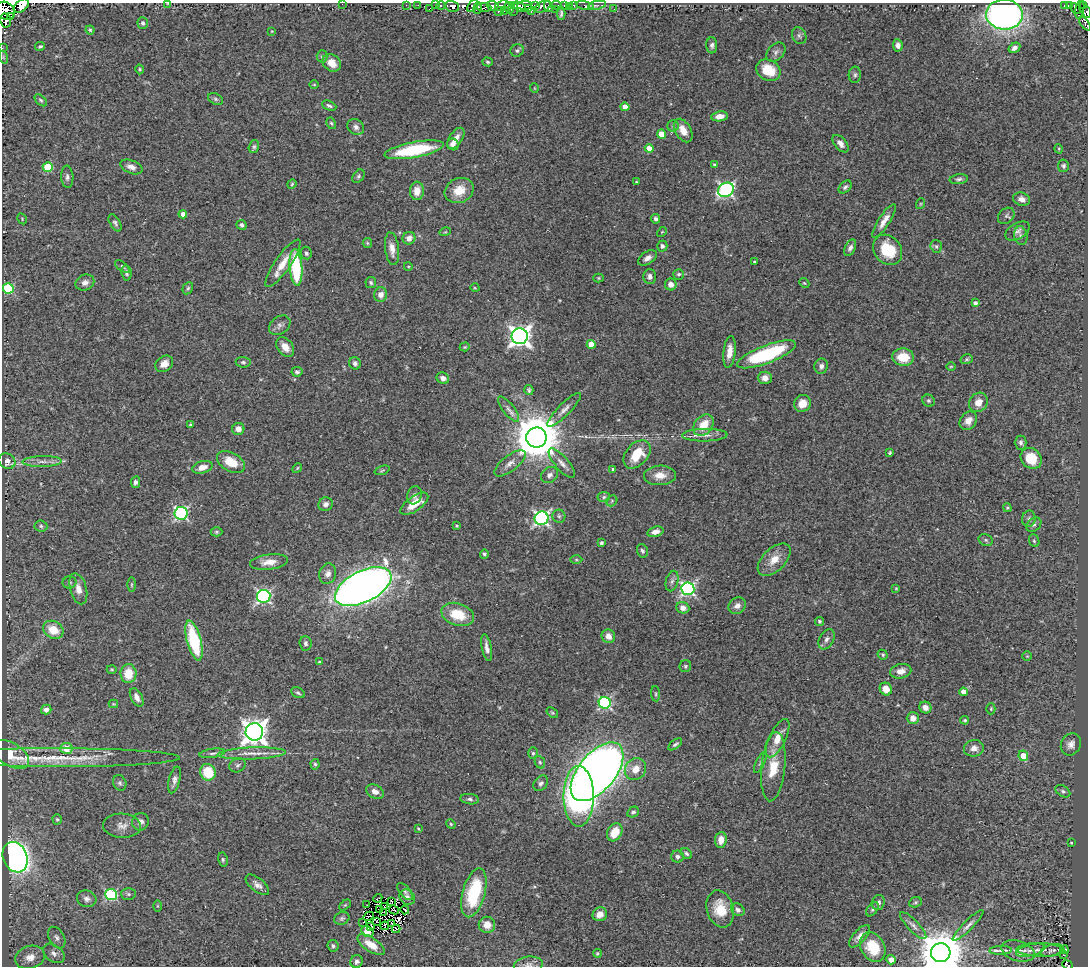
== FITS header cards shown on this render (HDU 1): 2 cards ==
NAXIS1  =                 1086
NAXIS2  =                  964

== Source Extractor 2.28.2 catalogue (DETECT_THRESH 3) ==
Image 1086 x 964 px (HDU 1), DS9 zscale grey, 1 PNG px = 1 image px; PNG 1090 x 968 px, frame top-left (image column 1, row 964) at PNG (2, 3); each listed source drawn as its Kron ellipse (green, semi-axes under 4 px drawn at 4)
Background 0.637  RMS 0.042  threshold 0.125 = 3 sigma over >= 5 px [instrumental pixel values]
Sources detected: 346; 8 with non-positive FLUX_AUTO (blend fragments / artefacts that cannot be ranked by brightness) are neither listed nor drawn; the other 338 listed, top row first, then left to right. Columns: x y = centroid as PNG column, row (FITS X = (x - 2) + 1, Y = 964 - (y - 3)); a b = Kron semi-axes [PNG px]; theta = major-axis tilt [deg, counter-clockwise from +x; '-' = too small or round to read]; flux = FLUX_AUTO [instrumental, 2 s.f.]
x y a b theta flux
168 4 3 2 - 2.3
342 4 2 2 - 18
406 5 2 2 - 2.1
418 5 2 2 - 1.9
435 5 3 2 - 3.5
514 5 3 2 - 21
524 5 7 3 4 190
535 5 4 3 - 190
556 5 5 3 - 72
564 5 3 3 - 39
574 5 3 3 - 16
585 5 9 4 -13 13
597 5 9 4 10 13
1064 5 3 2 - 12
21 6 9 5 38 620
441 6 4 3 - 46
452 6 7 5 -14 190
473 6 7 3 54 48
493 6 6 5 - 200
502 6 7 5 19 200
548 6 6 2 -77 120
1070 6 4 3 - 76
1084 6 4 3 - 84
484 7 7 4 -2 42
520 7 6 3 -36 250
543 7 9 5 27 180
569 7 2 2 - 5.4
430 8 2 2 - 6.7
478 8 6 3 83 100
509 8 6 4 -77 230
528 9 4 3 - 18
555 9 2 2 - 26
614 9 3 3 - 2.5
1075 9 6 2 -48 7.3
1080 9 9 4 79 16
505 10 3 3 - 54
5 11 10 8 -37 410
499 11 5 3 - 52
513 11 3 2 - 22
531 11 3 2 - 69
1087 12 6 2 -81 26
561 13 6 3 88 6.2
1004 15 18 15 -2 1300
11 17 4 3 - 150
6 20 7 5 -79 420
143 23 6 5 - 6.6
1085 23 8 4 -55 11
90 30 4 4 - 3.8
272 31 4 2 - 2
799 36 9 7 -65 8
712 45 8 5 -88 8.1
898 45 6 5 - 12
40 46 5 4 - 4.7
2 48 2 2 - 5.5
1014 48 6 4 31 13
517 51 7 6 - 6
776 52 11 7 43 10
322 56 6 5 - 5.3
3 57 6 4 -72 4.6
488 62 5 4 - 4.4
332 63 10 8 -37 29
140 69 5 4 - 3.5
768 70 12 10 -28 65
855 75 8 6 86 6.9
314 85 5 3 - 2.9
534 88 5 3 - 2.1
215 99 8 5 -28 5.5
41 100 7 4 -44 5
329 106 7 4 -22 6.5
625 107 4 4 - 36
720 116 8 5 9 22
331 123 6 4 -60 4.5
673 126 6 5 - 4.9
356 127 9 7 -38 13
683 130 13 8 -60 34
662 134 4 4 - 45
456 138 12 6 56 23
453 144 6 5 - 12
840 144 10 6 -49 14
254 147 6 5 - 5.5
649 148 4 4 - 35
1059 149 5 3 - 2.6
414 150 30 7 10 200
714 165 3 3 - 5.1
1063 166 6 5 - 6.2
48 167 5 5 - 120
131 167 11 6 -22 17
358 176 7 5 52 5.6
67 177 11 6 -86 10
959 179 9 5 7 7.1
636 182 4 3 - 2.5
292 184 5 4 - 3.5
845 187 7 5 44 6.9
459 190 15 12 25 50
726 190 8 7 - 570
417 191 9 7 85 35
1022 199 8 6 -18 16
920 204 5 3 - 2.9
183 214 4 4 - 15
1006 216 9 7 43 8.1
22 219 6 3 -61 3
656 219 5 4 - 7.7
884 221 19 5 57 25
115 223 9 5 -59 7
241 225 5 5 - 7.2
1017 231 13 7 29 13
445 232 5 3 - 2.9
662 232 6 3 44 2.8
1021 236 9 6 -79 8.9
409 238 6 6 - 17
367 243 5 4 - 3.3
662 246 5 5 - 8.2
936 246 6 5 - 5.7
850 248 9 5 65 10
392 249 16 7 -83 23
888 250 16 13 -51 99
306 253 6 5 - 7.2
647 258 10 6 33 14
754 262 3 3 - 3.9
283 263 28 8 55 47
408 266 4 3 - 2.5
122 267 8 4 -38 4.7
296 267 18 6 -86 210
126 273 8 5 -79 6.6
679 274 5 5 - 5.6
650 276 7 6 - 11
599 278 5 4 - 3.2
85 283 10 7 23 15
371 283 5 5 - 5.9
804 283 5 4 - 3.4
671 284 6 5 - 17
8 288 5 5 - 220
188 288 6 5 - 4.5
475 288 4 3 - 2.3
381 295 7 6 - 20
975 303 4 4 - 9.8
280 325 12 8 37 12
520 336 8 8 - 1800
591 344 4 4 - 47
285 347 11 7 -54 27
465 347 5 4 - 3.2
729 352 16 6 83 30
766 354 31 9 21 270
903 357 11 9 -5 60
967 359 6 5 - 4.7
243 362 7 5 -7 6.1
355 363 6 5 - 9.2
164 364 9 7 38 21
821 366 7 6 - 11
951 366 5 3 - 2.6
297 372 5 5 - 6.3
443 378 6 5 - 16
765 378 7 6 - 18
529 390 5 4 - 4.8
929 401 6 5 - 5.7
978 402 10 9 - 29
802 403 9 8 - 33
509 409 15 5 -52 14
564 410 23 6 45 20
968 421 10 8 53 21
190 425 4 3 - 4.1
703 425 12 8 50 55
238 429 6 6 - 18
705 435 23 6 1 24
536 437 10 10 - 14000
1021 443 7 6 - 7.7
890 453 4 3 - 4.1
637 454 16 11 48 75
1031 458 11 9 -44 75
7 461 9 7 -28 31
42 461 20 5 2 21
231 462 15 9 -29 55
510 463 19 7 38 21
562 463 18 6 -49 17
202 467 10 6 15 29
297 468 5 4 - 3.4
613 469 3 3 - 5
382 470 8 3 19 3.9
550 475 9 7 38 12
660 475 16 10 2 32
135 482 6 4 80 8.7
414 495 9 7 71 11
604 497 6 5 - 5.6
612 501 6 5 - 4.1
326 504 7 6 - 12
414 504 16 7 35 51
1007 508 4 3 - 3.5
181 513 6 6 - 480
559 516 6 6 - 6.8
542 518 7 6 - 680
1029 519 8 7 - 8.2
1034 525 8 6 42 7.9
41 526 6 5 - 5.4
457 526 4 3 - 3.7
216 532 6 4 -1 4.1
655 532 8 5 16 18
986 540 7 5 -23 5.8
1034 541 6 5 - 4.6
601 543 4 3 - 5.4
642 551 7 5 -68 6
484 554 5 4 - 5.4
576 560 6 4 0 4.1
774 560 20 11 44 42
269 562 19 7 7 31
328 574 10 8 74 17
672 581 10 6 74 10
69 582 7 6 - 5.5
131 585 7 3 90 3.8
363 587 30 15 26 3200
896 588 3 3 - 2.3
78 589 16 8 -74 26
688 589 6 6 - 590
264 596 7 6 - 600
737 606 9 7 35 15
683 608 6 5 - 19
458 614 17 11 -18 82
819 621 4 4 - 4.6
53 630 11 8 -30 59
608 636 7 6 - 22
827 639 11 7 61 12
194 641 20 7 -75 210
305 643 7 6 - 8.7
487 648 13 5 -79 15
883 655 5 4 - 4.8
1027 656 5 4 - 3.1
319 662 4 4 - 4.8
685 666 6 5 - 5
112 669 5 3 - 3
901 671 10 7 12 22
128 674 9 8 - 63
886 689 6 6 - 29
963 692 4 4 - 21
298 693 7 5 -28 5.7
656 694 7 3 -86 3.4
137 697 10 5 -63 16
605 703 6 6 - 420
113 704 5 4 - 2.6
925 707 6 5 - 17
991 709 5 4 - 3.4
46 710 5 5 - 14
552 713 6 4 -38 3.9
913 718 6 6 - 21
965 720 4 4 - 4.1
254 732 9 8 - 3000
778 738 21 8 64 40
675 744 8 3 37 5.7
1071 744 11 9 62 18
66 748 6 5 - 43
974 748 10 8 9 20
212 753 13 4 8 9.6
252 753 34 6 2 36
533 753 6 5 - 4.8
11 754 20 11 -30 82
1023 756 5 4 - 45
57 758 123 9 0 140
540 762 6 5 - 4.8
760 762 12 4 64 6.3
315 764 5 4 - 5.3
238 765 8 6 28 8
773 767 35 12 84 79
635 769 12 10 51 36
208 772 8 7 - 85
597 772 35 18 50 4200
174 780 14 5 76 13
120 783 8 6 -64 7.3
541 783 8 6 49 8.4
1063 791 8 5 -32 6.1
375 792 9 6 -25 17
579 796 30 15 -90 320
470 799 9 5 -6 6.9
633 812 6 5 - 6.4
57 819 5 4 - 4.2
140 822 9 8 - 12
451 824 5 4 - 3.1
122 826 19 12 -3 26
418 828 3 2 - 2.3
615 832 9 7 60 55
721 840 8 6 84 28
1071 843 3 2 - 2.5
686 854 6 4 -44 5.7
15 857 15 12 -68 1200
677 857 6 6 - 9.9
223 860 7 4 -80 5
257 885 14 6 -39 16
405 891 10 5 -49 7
474 893 25 11 75 170
128 894 7 6 - 6.4
111 895 6 5 - 320
407 897 8 7 - 12
378 898 4 2 - 1.4
87 899 10 8 -17 13
391 901 2 2 - 2.6
878 902 7 6 - 11
915 902 6 5 - 4.7
345 905 6 4 44 4
367 905 2 2 - 2.9
157 906 6 4 -89 3.3
384 906 2 2 - 2.4
380 909 2 2 - 0.69
720 909 19 13 -74 70
872 909 8 5 53 6.6
394 910 5 2 - 1.2
405 910 4 2 - 0.81
738 910 7 6 - 11
384 913 3 2 - 2.4
600 914 7 6 - 23
369 916 5 2 - 1.5
342 918 8 6 23 6.6
363 922 2 2 - 2.1
376 922 2 2 - 4.1
391 923 2 2 - 2.9
487 925 8 8 - 25
968 925 21 4 45 13
371 926 4 3 - 1.1
385 926 4 2 - 3
913 926 18 5 -46 12
396 929 4 2 - 4
367 932 6 5 - 18
859 936 14 6 47 17
57 938 12 7 -60 11
371 945 15 7 -33 42
333 946 6 5 - 7.5
873 947 15 11 -61 80
1001 950 11 4 2 9.5
1031 950 15 5 14 14
1040 950 24 7 -2 24
1052 950 11 6 16 8
1064 950 4 3 - 6.4
1018 951 17 10 -16 20
54 953 12 8 -37 16
597 953 4 4 - 4.3
941 953 10 9 - 12000
1064 955 4 2 - 1.7
30 957 15 11 17 33
891 960 5 4 - 13
356 961 7 6 - 11
528 965 14 8 6 16
1068 965 6 3 -22 31
At the frame edge (FLAGS 8, measured only in part): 10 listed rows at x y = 168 4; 342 4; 21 6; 5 11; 1087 12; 1085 23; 2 48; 941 953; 528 965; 1068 965
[8 non-positive-flux detections neither listed nor drawn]